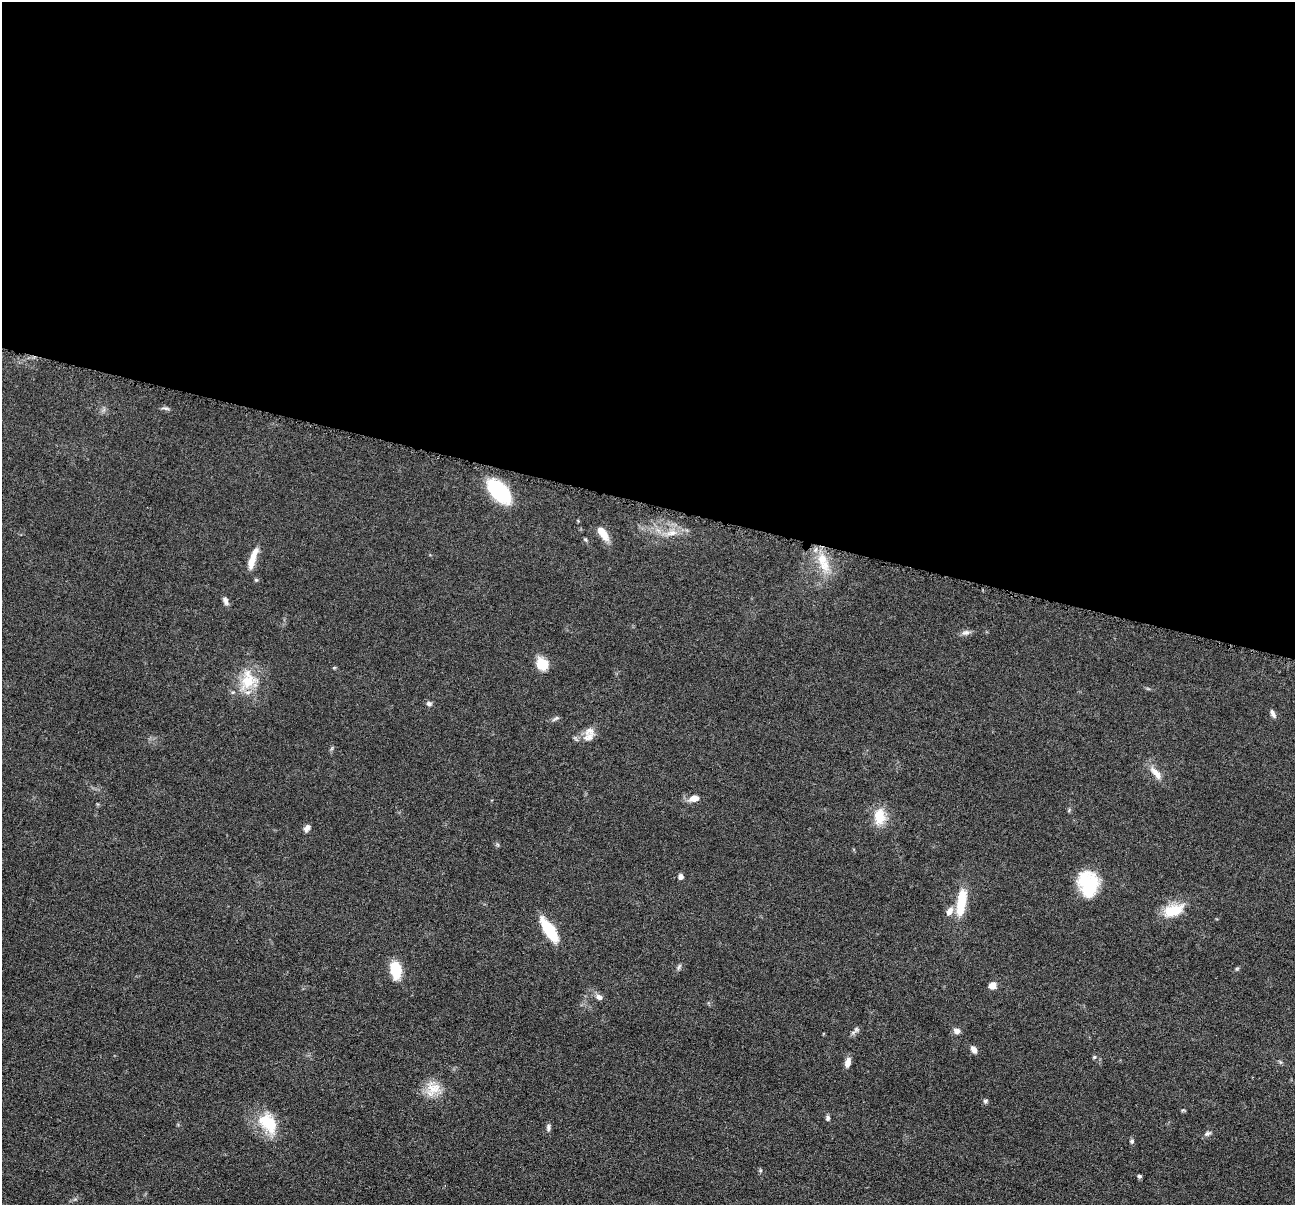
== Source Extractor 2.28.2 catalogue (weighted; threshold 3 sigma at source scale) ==
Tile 3 of 4 x 4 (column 3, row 1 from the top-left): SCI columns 2590-3882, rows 3864-5066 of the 5180 x 5196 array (HDU 1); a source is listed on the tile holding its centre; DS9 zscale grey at full resolution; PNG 1297 x 1207 px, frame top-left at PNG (2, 2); no overlay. Shown black and unused: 42% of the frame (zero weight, under 4 of 8 exposures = <1% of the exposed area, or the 3 px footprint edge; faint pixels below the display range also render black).
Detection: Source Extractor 2.28.2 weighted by HDU 2 'WHT'; one run over the whole footprint, this tile lists its part. Background 0.0365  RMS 0.0033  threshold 0.0134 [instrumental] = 3 sigma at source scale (4.09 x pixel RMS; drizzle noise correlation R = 1.36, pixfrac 0.8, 0.05/0.05 arcsec/px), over >= 5 px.
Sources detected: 46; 3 inside a brighter listed object's ellipse — not listed separately; the other 43 listed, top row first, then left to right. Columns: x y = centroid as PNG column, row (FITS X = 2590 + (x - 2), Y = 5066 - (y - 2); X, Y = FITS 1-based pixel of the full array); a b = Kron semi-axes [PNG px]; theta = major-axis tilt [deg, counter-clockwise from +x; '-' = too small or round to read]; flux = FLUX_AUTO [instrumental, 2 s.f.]
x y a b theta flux
164 408 12 3 -7 0.61
499 491 18 10 -48 37
672 533 18 8 12 3.2
603 534 17 8 -55 4.1
585 539 6 4 -43 0.37
254 553 20 9 69 3.1
824 565 21 15 -67 6.5
225 601 11 6 -71 1.2
966 633 12 7 6 1.2
542 664 12 10 -50 6.6
248 681 27 21 33 9.7
429 704 7 6 - 0.8
1273 714 11 5 -67 1
556 718 11 4 29 0.65
588 737 18 11 30 2.6
1156 773 22 8 -48 3.1
694 798 12 7 13 2.4
879 817 23 15 90 5.9
307 828 9 6 47 1.3
681 877 6 5 - 1.2
1088 884 27 21 -78 15
961 903 29 9 81 11
1173 910 28 15 21 7.6
949 911 12 7 59 2
549 930 28 10 -56 12
679 967 11 4 65 0.64
1237 968 6 4 19 0.39
396 970 18 11 -82 8.6
992 985 8 8 - 2.1
599 997 8 7 - 1.3
856 1030 7 6 - 0.75
957 1031 8 6 -8 1.6
974 1049 8 6 -57 1.7
1094 1057 5 4 - 0.4
848 1062 10 6 73 2.1
433 1089 23 15 40 5.6
985 1101 6 5 - 0.6
828 1118 6 5 - 0.74
268 1123 29 19 -50 11
548 1128 9 5 90 0.81
1208 1133 10 6 26 0.83
1132 1141 6 5 - 0.6
1139 1176 5 5 - 0.53